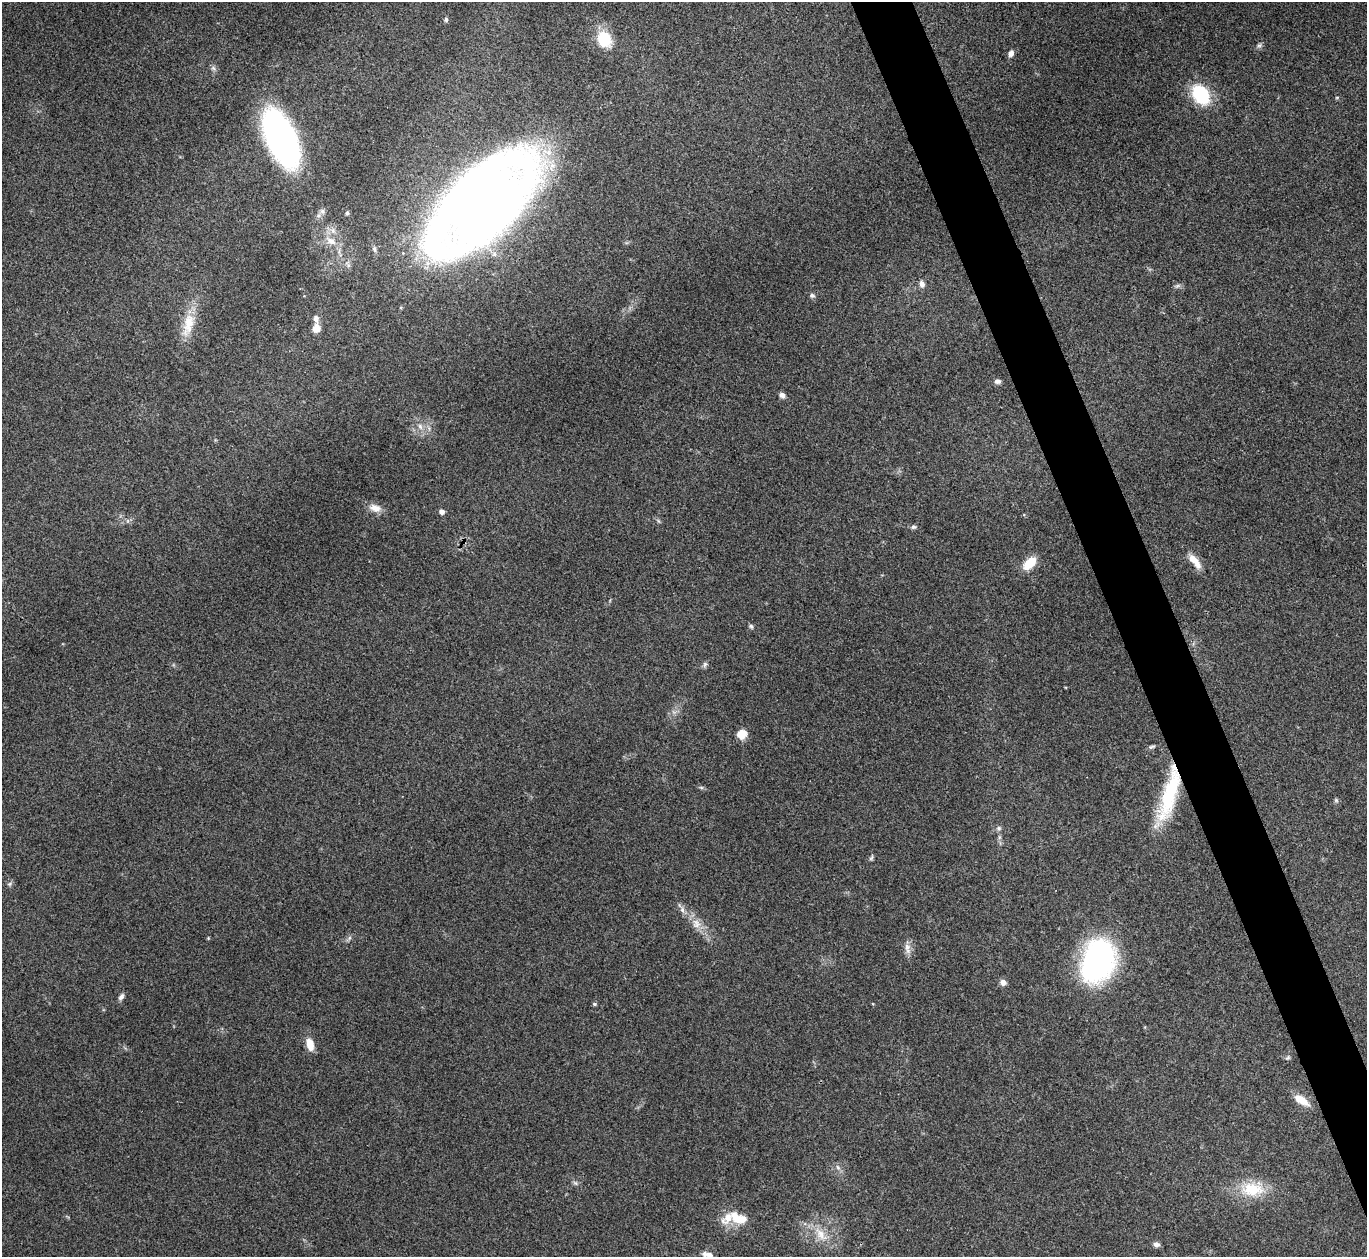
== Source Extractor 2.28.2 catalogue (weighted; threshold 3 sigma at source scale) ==
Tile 6 of 4 x 4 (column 2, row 2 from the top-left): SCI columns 1367-2731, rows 2661-3915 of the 5462 x 5449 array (HDU 1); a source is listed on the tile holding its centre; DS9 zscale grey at full resolution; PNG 1369 x 1259 px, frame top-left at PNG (2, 2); no overlay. Shown black and unused: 4% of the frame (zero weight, under 3 of 4 exposures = <1% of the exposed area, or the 3 px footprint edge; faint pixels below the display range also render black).
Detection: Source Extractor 2.28.2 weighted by HDU 2 'WHT'; one run over the whole footprint, this tile lists its part. Background 0.111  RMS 0.0065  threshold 0.0294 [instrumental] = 3 sigma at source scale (4.5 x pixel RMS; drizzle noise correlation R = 1.50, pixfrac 1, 0.05/0.05 arcsec/px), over >= 5 px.
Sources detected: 56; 2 inside a brighter listed object's ellipse — not listed separately; the other 54 listed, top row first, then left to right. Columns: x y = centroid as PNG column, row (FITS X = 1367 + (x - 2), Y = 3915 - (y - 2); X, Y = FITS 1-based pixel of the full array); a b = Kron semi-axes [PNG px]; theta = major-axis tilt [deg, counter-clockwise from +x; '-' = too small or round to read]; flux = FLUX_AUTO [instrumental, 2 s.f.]
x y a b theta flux
446 20 6 5 - 1.3
604 39 13 10 -61 30
1259 45 7 5 29 1.4
1011 53 7 5 58 3
213 68 7 6 - 1.7
1201 94 19 13 -59 42
281 139 47 21 -66 250
482 204 99 48 44 900
347 213 5 4 - 1.1
333 230 8 6 -71 2.6
331 241 15 9 -32 6.5
374 249 8 5 -76 1.6
922 284 8 6 -80 3.1
1177 286 9 4 19 1.3
812 295 7 6 - 1.6
316 318 10 7 -82 2.9
188 324 36 13 76 17
316 328 9 7 83 6.2
998 381 8 6 6 2
782 395 7 6 - 2.6
420 426 9 6 -63 2.9
375 508 17 10 -15 5.9
442 512 5 5 - 2.9
913 527 7 5 14 1.4
1195 561 21 8 -52 8.2
1029 563 17 9 45 13
751 626 6 5 - 1.3
705 664 8 5 82 1.5
742 734 11 10 - 7.6
1152 747 10 5 17 1.4
701 787 6 4 -19 1
1169 794 67 16 75 54
1336 800 6 5 - 1.1
999 828 7 6 - 1.7
871 858 9 4 55 1.1
9 884 6 5 - 1.2
682 910 9 6 -88 2.5
696 924 14 11 -69 6.4
349 938 7 4 71 1.2
907 948 17 7 -82 4.3
1098 960 40 28 70 160
1003 982 6 6 - 3.8
121 997 9 5 53 2.2
594 1004 5 4 - 0.98
310 1044 13 7 -73 9.7
1288 1058 7 5 34 1.2
1301 1100 19 8 -34 9.3
838 1167 7 6 - 1.8
575 1183 7 4 -34 1.3
1252 1189 31 18 -2 23
741 1219 20 11 1 11
821 1234 23 10 -52 10
1156 1244 6 6 - 2.9
708 1255 15 7 -16 4.2
Overlapping masked pixels (flux is a lower limit): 2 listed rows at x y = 482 204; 1169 794
Isophote crosses this tile's border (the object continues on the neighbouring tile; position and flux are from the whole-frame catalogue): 1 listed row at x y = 708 1255